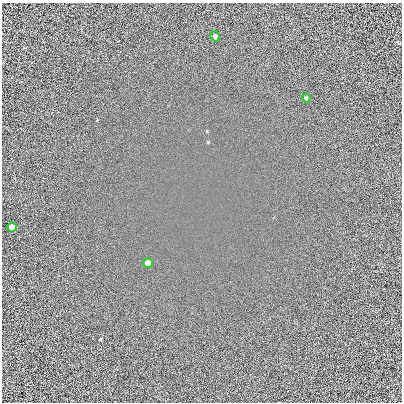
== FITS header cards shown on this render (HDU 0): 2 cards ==
NAXIS1  =                  400 /
NAXIS2  =                  400 /

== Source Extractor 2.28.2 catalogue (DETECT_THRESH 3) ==
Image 400 x 400 px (HDU 0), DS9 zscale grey, 1 PNG px = 1 image px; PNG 404 x 404 px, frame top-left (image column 1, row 400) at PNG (2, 3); each listed source drawn as its Kron ellipse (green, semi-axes under 4 px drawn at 4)
Background 0.00743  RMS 0.99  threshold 2.98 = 3 sigma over >= 5 px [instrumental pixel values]
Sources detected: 4; all 4 listed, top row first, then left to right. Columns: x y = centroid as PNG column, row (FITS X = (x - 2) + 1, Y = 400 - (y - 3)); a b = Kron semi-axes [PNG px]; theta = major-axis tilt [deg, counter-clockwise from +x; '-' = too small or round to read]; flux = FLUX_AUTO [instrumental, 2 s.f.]
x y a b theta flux
215 36 5 4 - 110
306 98 4 4 - 98
12 227 5 5 - 520
148 263 5 5 - 530